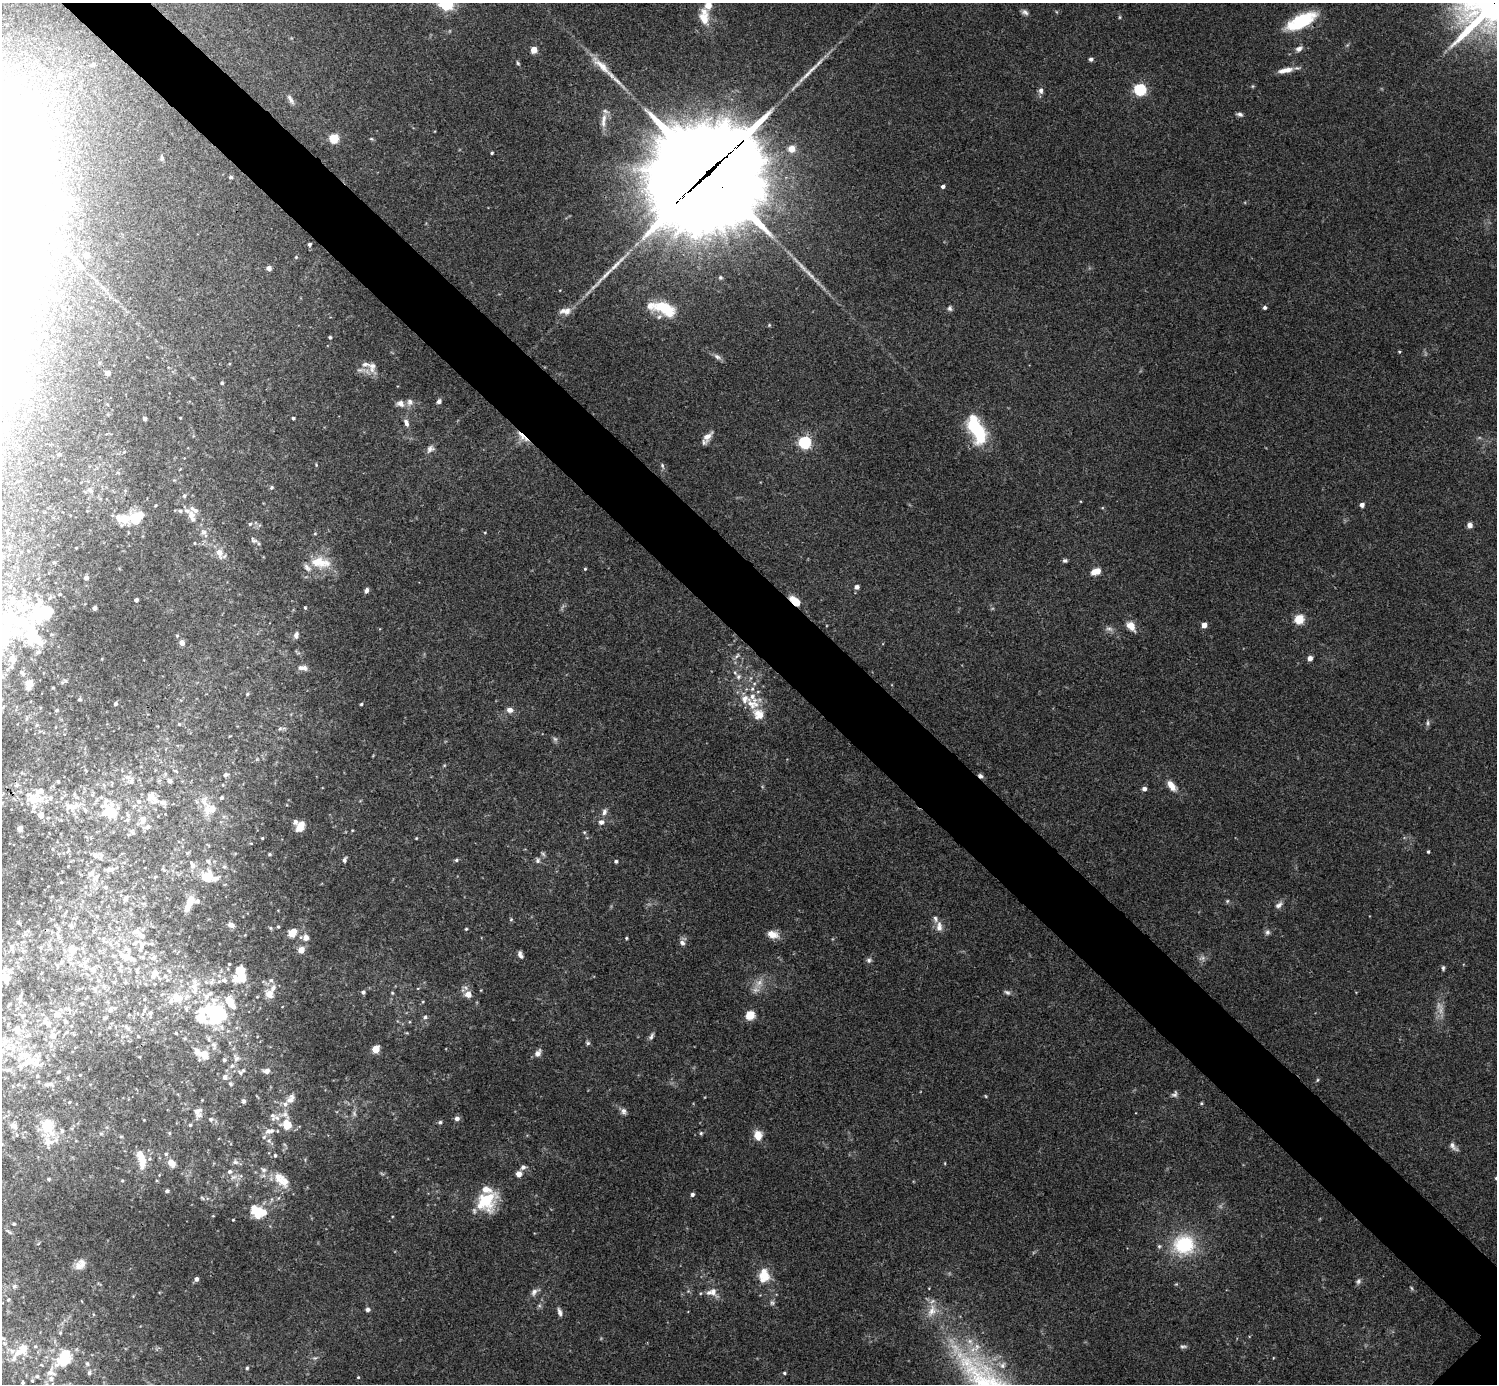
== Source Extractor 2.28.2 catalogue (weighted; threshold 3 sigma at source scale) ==
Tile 11 of 4 x 4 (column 3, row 3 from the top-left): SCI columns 2993-4487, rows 1542-2923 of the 5988 x 5988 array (HDU 1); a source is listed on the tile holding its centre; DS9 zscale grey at full resolution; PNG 1499 x 1386 px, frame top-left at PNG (2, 3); no overlay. Shown black and unused: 6% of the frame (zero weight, under 3 of 4 exposures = <1% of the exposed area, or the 3 px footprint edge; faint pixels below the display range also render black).
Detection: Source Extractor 2.28.2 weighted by HDU 2 'WHT'; one run over the whole footprint, this tile lists its part. Background 0.0754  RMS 0.0055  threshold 0.0247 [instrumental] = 3 sigma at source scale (4.5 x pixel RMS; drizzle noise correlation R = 1.50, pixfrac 1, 0.05/0.05 arcsec/px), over >= 5 px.
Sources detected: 407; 5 too faint to see at this stretch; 8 inside a brighter object's white glare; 1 cosmic-ray / hot-pixel residue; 3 long thin detections or spike segments (spike, bleed or trail) — not listed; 85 inside a brighter listed object's ellipse — not listed separately; the other 305 listed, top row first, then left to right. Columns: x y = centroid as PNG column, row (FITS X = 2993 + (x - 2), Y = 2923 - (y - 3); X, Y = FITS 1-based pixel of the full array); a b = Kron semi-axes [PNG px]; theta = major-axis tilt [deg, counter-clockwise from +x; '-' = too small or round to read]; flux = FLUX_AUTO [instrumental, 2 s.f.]
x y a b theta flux
446 3 6 6 - 140
1025 12 9 6 -34 1.8
1120 17 5 3 - 0.6
704 18 18 13 -68 8.8
1301 21 32 13 27 30
1299 49 10 6 26 2.3
534 50 5 4 - 8.9
1091 59 5 5 - 1.3
518 63 6 4 -60 0.8
602 66 36 9 -43 11
1286 70 20 6 10 5.4
1140 89 5 5 - 75
1041 90 8 6 -85 2.1
290 99 13 5 -58 2.2
1240 114 8 5 -16 1.4
604 118 14 8 74 4.8
334 138 5 5 - 34
371 139 5 4 - 0.71
791 149 5 5 - 9.2
492 153 3 3 - 0.71
162 158 8 5 -88 1.1
708 172 52 32 41 15000
231 177 5 4 - 0.93
943 186 4 4 - 1.6
65 202 11 8 21 9.7
309 244 4 3 - 1.2
86 255 4 4 - 4.2
269 268 5 5 - 2.3
720 277 6 6 - 0.88
1265 307 4 4 - 1.2
665 308 26 13 -23 22
950 308 8 6 -74 1.4
567 311 12 10 34 3.9
46 335 5 5 - 0.88
330 337 3 3 - 0.98
717 357 12 6 -31 2.1
372 367 16 11 -88 4.9
108 373 4 4 - 4.1
222 383 4 4 - 0.69
439 401 5 5 - 1.9
400 403 10 8 -26 3.2
293 418 3 3 - 0.97
144 419 4 3 - 1.2
406 423 10 6 -69 2.5
976 429 31 13 -66 38
522 437 20 6 -44 5.3
707 437 16 9 45 4.2
805 442 6 5 - 80
430 449 11 8 40 2.4
59 454 5 4 - 0.77
662 466 7 5 -71 1.1
271 487 5 5 - 0.96
90 490 9 6 -53 1.8
184 496 5 4 - 0.89
1362 505 5 5 - 2.2
180 511 6 4 -24 1
192 515 10 10 - 3.6
137 517 21 12 19 18
250 524 5 5 - 0.98
1470 525 5 5 - 3.2
204 532 8 6 -1 1.9
315 534 5 3 - 0.53
254 540 10 7 -30 1.8
194 543 4 3 - 0.44
76 548 3 2 - 0.52
219 553 13 8 -75 5.2
1065 560 5 4 - 1.1
320 562 29 13 -8 13
585 569 4 3 - 0.63
1096 571 9 6 20 7.6
86 577 5 5 - 2
857 587 5 5 - 2.3
366 590 6 5 - 1.8
136 600 4 3 - 1.5
795 601 13 6 -42 8.8
95 608 4 4 - 1.7
305 608 4 3 - 0.61
41 613 50 35 77 51
1299 619 5 5 - 34
1204 625 4 4 - 5.2
1131 626 13 8 -48 6
1109 629 11 6 -17 2.1
296 635 9 5 77 1.7
182 643 5 5 - 3.4
737 656 9 4 53 1.3
1310 658 5 5 - 2.7
13 659 11 9 -67 3.1
302 668 12 6 -6 2.8
22 673 8 5 -44 1.4
738 677 8 7 - 2
29 684 10 7 77 5.5
53 688 4 3 - 0.44
247 694 4 4 - 0.68
80 699 5 3 - 0.6
115 704 3 3 - 1.1
361 704 4 3 - 0.67
752 704 19 17 -6 10
56 710 4 3 - 0.87
509 710 7 6 - 2.8
27 718 6 4 71 0.79
1428 723 8 5 -86 1.2
179 724 5 4 - 0.72
280 729 7 4 2 1
176 771 8 4 -27 1
226 774 7 5 31 1.2
127 777 9 7 2 2.6
58 781 4 3 - 0.67
170 781 7 6 - 1.7
1171 786 14 7 -53 5.3
1144 789 5 5 - 1.9
151 796 19 13 -82 7.8
33 798 20 11 -12 13
221 798 5 4 - 0.85
204 801 29 11 -74 8
74 806 18 10 33 7
85 810 10 5 -65 1.7
110 812 22 16 -27 18
604 812 10 7 73 2.2
41 815 5 5 - 4.8
142 820 13 9 65 4.9
601 822 8 7 - 2.3
300 826 11 7 61 7.5
20 828 4 4 - 3
352 830 4 3 - 0.44
584 832 5 4 - 0.63
262 838 4 3 - 0.49
416 838 4 3 - 0.48
52 849 4 3 - 0.43
68 851 6 3 53 0.67
1428 852 4 3 - 0.73
269 854 5 4 - 0.75
543 854 7 4 -45 0.93
95 855 7 7 - 2.1
345 860 7 4 74 1.5
456 860 5 4 - 0.94
538 860 8 6 -80 1.5
208 861 8 6 -54 1.7
616 861 4 4 - 1.1
192 865 11 6 -71 2.9
224 867 6 4 0 0.89
110 869 12 6 11 2.4
207 877 15 13 0 11
95 878 10 7 23 2.4
106 887 6 4 -5 1
125 899 8 6 55 1.4
197 901 8 6 19 1.4
1227 901 5 5 - 0.78
189 904 18 6 66 6.7
1279 905 11 6 39 2.3
511 919 5 5 - 0.68
18 922 5 4 - 0.73
231 925 8 6 -22 2.6
278 927 5 4 - 0.74
939 927 14 8 89 3.8
270 928 5 5 - 0.8
466 929 4 4 - 0.62
136 931 11 8 15 2.9
1267 932 8 7 - 1.6
292 933 8 7 - 8.6
773 934 14 9 -17 5.3
58 937 6 4 -71 1.1
306 937 9 9 - 3.3
626 938 3 3 - 0.61
682 943 8 7 - 1.9
12 947 9 7 -74 2.4
141 947 19 8 83 5.5
41 948 5 3 - 0.66
72 950 9 8 - 4.6
301 950 5 4 - 7.9
520 955 9 5 -63 2
128 957 22 12 -27 9.5
154 957 8 6 89 1.8
1202 958 10 6 15 2
20 959 6 4 18 0.7
869 960 7 6 - 1.4
85 962 7 6 - 1.7
229 964 4 3 - 0.55
1443 968 6 4 90 0.96
93 970 8 7 - 2.2
154 973 8 7 - 5.9
165 976 7 6 - 1.9
5 978 19 14 -45 9
238 979 25 12 -2 10
98 980 5 5 - 0.74
271 980 6 6 - 1.3
125 982 5 5 - 0.72
193 986 20 9 27 8
481 990 4 3 - 0.41
363 992 5 5 - 1.4
1007 992 9 6 -27 1.5
392 993 5 4 - 0.63
269 994 9 8 - 5.8
468 994 6 6 - 5.6
257 997 5 3 - 0.45
20 998 15 5 82 2.1
178 998 21 15 -8 14
68 1009 13 3 -24 1.4
110 1010 7 6 - 1.5
144 1010 6 5 - 1.3
213 1012 40 20 70 35
150 1013 8 6 57 1.4
57 1014 11 8 -1 3.1
23 1015 5 4 - 0.76
750 1015 5 5 - 30
425 1017 6 6 - 1.3
65 1022 5 5 - 0.81
48 1024 12 7 -42 4.4
17 1029 8 7 - 3.5
128 1029 8 5 -45 1.3
176 1033 5 4 - 0.76
53 1036 9 7 12 3.6
651 1036 10 5 64 1.6
5 1042 18 12 58 6.8
588 1043 6 5 - 1
214 1045 14 7 -75 3.3
376 1049 5 5 - 16
538 1053 11 7 59 2.6
204 1055 13 11 -45 6.5
140 1057 4 2 - 0.47
236 1058 8 8 - 1.9
32 1060 14 11 10 7.2
224 1060 5 4 - 0.9
232 1066 6 5 - 1.2
266 1071 7 5 4 2.6
58 1072 5 3 - 0.56
240 1073 7 6 - 1.1
37 1076 5 3 - 0.55
225 1077 6 5 - 2.4
1317 1080 6 3 71 0.68
50 1084 16 5 6 2.1
230 1084 6 5 - 0.82
1175 1094 9 7 54 1.6
986 1096 5 3 - 0.5
290 1099 16 10 52 4.8
243 1101 6 5 - 1.2
1201 1103 4 4 - 0.65
624 1111 9 7 -80 2.1
197 1112 12 8 -70 4.7
285 1114 12 9 4 3.7
354 1114 8 4 -68 1.2
272 1115 9 7 -34 2.3
457 1118 5 5 - 2.4
211 1119 6 6 - 1.3
440 1122 5 5 - 1
190 1125 4 4 - 0.71
287 1125 11 10 - 11
13 1126 11 8 -24 3
47 1127 25 18 -78 16
271 1131 13 7 34 3.6
169 1133 4 4 - 0.61
701 1133 5 4 - 0.89
101 1134 6 4 0 0.83
758 1135 11 8 -84 7.2
121 1136 5 3 - 0.62
269 1141 7 6 - 1.5
1453 1146 14 6 -49 2.5
166 1154 5 4 - 0.8
275 1155 5 4 - 0.79
141 1158 24 8 -76 8.8
235 1162 9 7 -17 2.1
171 1163 9 7 -46 4.8
945 1163 5 3 - 0.44
523 1167 6 6 - 2
263 1170 10 7 -30 2.3
518 1174 5 5 - 4
234 1177 10 7 3 2.9
1496 1178 4 4 - 0.58
49 1179 5 4 - 0.69
122 1181 5 3 - 0.54
283 1181 23 15 -25 9.8
167 1191 5 4 - 1.2
692 1194 5 4 - 1.6
202 1198 6 4 -44 0.75
278 1198 6 3 69 0.7
486 1201 25 20 43 22
258 1211 19 12 -23 18
233 1220 3 2 - 0.51
14 1224 3 3 - 0.51
1184 1245 23 21 -2 35
80 1264 15 10 44 4.4
764 1275 15 15 - 11
196 1279 4 4 - 1.5
1358 1281 8 6 66 1.5
14 1286 6 6 - 1.1
713 1291 14 9 -66 4.5
534 1292 13 7 41 2.5
8 1300 5 4 - 0.77
772 1303 8 6 -74 1.4
368 1309 5 5 - 1.6
932 1311 19 11 64 7.7
560 1312 11 5 -74 2.1
60 1333 6 5 - 0.88
35 1346 6 5 - 0.97
1183 1347 9 4 4 1.2
23 1348 7 7 - 12
17 1353 31 9 56 9.2
63 1360 26 18 20 23
87 1363 8 7 - 1.9
247 1368 4 4 - 0.74
89 1372 10 7 82 2.3
784 1373 4 4 - 0.74
37 1376 6 6 - 1.4
358 1377 4 3 - 0.52
32 1380 7 5 70 1.1
23 1383 5 5 - 1.2
Overlapping masked pixels (flux is a lower limit): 4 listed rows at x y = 1301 21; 708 172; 522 437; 795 601
Isophote crosses this tile's border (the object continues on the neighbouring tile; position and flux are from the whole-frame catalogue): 3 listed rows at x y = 446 3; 5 978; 1496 1178
Unlisted compact peaks at least as high as the median listed source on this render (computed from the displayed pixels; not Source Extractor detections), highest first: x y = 769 325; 296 257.